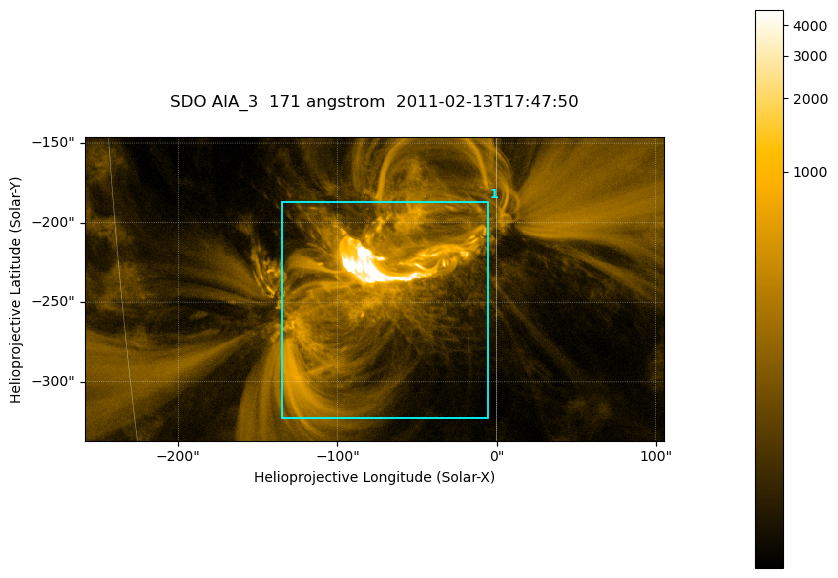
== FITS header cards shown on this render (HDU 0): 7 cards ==
TELESCOP= 'SDO     '           /
INSTRUME= 'AIA_3   '           /
WAVELNTH=                  171 /
WAVEUNIT= 'angstrom'           /
DATE-OBS= '2011-02-13T17:47:50.60' /
CTYPE1  = 'HPLN-TAN'           /
CTYPE2  = 'HPLT-TAN'           /

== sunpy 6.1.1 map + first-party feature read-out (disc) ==
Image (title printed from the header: SDO AIA_3  171 angstrom  2011-02-13T17:47:50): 607 x 318 px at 0.599 arcsec/px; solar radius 972 arcsec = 1622 px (partial field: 2.3% of the solar disc is inside the frame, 100% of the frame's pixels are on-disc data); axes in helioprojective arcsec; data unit not stated in the header (colour bar unlabelled)
Pointing: header CRPIX1/2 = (2056.06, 2043.72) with CRVAL1/2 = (0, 0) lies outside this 607 x 318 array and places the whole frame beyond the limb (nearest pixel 1.39 R_sun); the SolarSoft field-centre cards XCEN/YCEN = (-76.53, -241.7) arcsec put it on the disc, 1318 arcsec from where CRPIX/CRVAL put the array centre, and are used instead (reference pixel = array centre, CRVAL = XCEN/YCEN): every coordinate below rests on XCEN/YCEN
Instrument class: DISC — disc imager (sunpy class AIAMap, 171 A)
Bright regions (active regions / flare kernels): reference = the on-disc median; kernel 5 px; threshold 5 sigma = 291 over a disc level ~58.3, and >= 1.15x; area >= 193 px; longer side >= 4 px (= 2.4 arcsec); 1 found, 1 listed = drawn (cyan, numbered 1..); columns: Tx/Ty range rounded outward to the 2 arcsec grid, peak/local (2 s.f.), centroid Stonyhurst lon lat
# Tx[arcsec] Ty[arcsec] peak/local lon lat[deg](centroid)
1 -136..-4 -324..-186 248 -5 -21